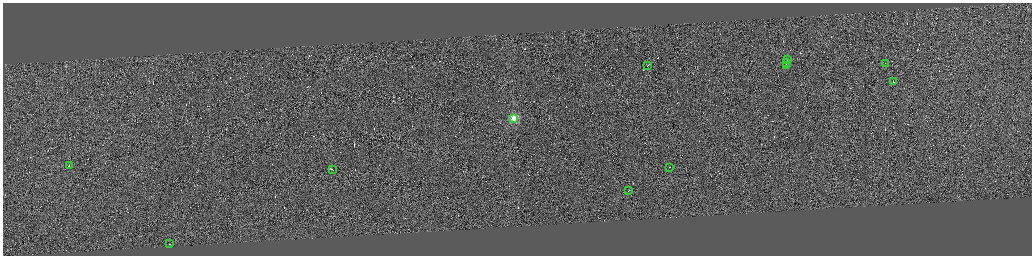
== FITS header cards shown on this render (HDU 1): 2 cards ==
NAXIS1  =                 4117
NAXIS2  =                 1014

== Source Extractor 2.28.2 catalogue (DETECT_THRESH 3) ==
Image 4117 x 1014 px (HDU 1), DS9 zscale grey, zoomed out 1/4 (1 PNG px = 4 x 4 image px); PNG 1034 x 258 px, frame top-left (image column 2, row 1012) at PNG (3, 3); each listed source drawn as its Kron ellipse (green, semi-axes under 4 px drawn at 4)
Background 0.0377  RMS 3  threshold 8.95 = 3 sigma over >= 5 px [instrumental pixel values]
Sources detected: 375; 363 cannot appear on this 1/4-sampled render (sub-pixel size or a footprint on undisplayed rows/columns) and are neither listed nor drawn; the other 12 listed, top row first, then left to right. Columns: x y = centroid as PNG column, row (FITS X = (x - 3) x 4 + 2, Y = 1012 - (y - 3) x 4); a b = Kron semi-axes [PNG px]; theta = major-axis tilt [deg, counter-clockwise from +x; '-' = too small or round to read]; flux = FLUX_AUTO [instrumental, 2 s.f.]
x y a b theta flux
787 59 3 1 - 11000
787 62 2 1 - 6600
886 63 2 1 - 5800
786 65 3 1 - 11000
647 66 2 1 - 6500
893 82 2 1 - 6500
514 118 2 2 - 99000
70 166 2 1 - 4800
670 167 2 1 - 4400
332 170 2 1 - 11000
629 191 2 1 - 120000
169 244 2 1 - 3400
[363 sub-pixel or undisplayed-footprint detections neither listed nor drawn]